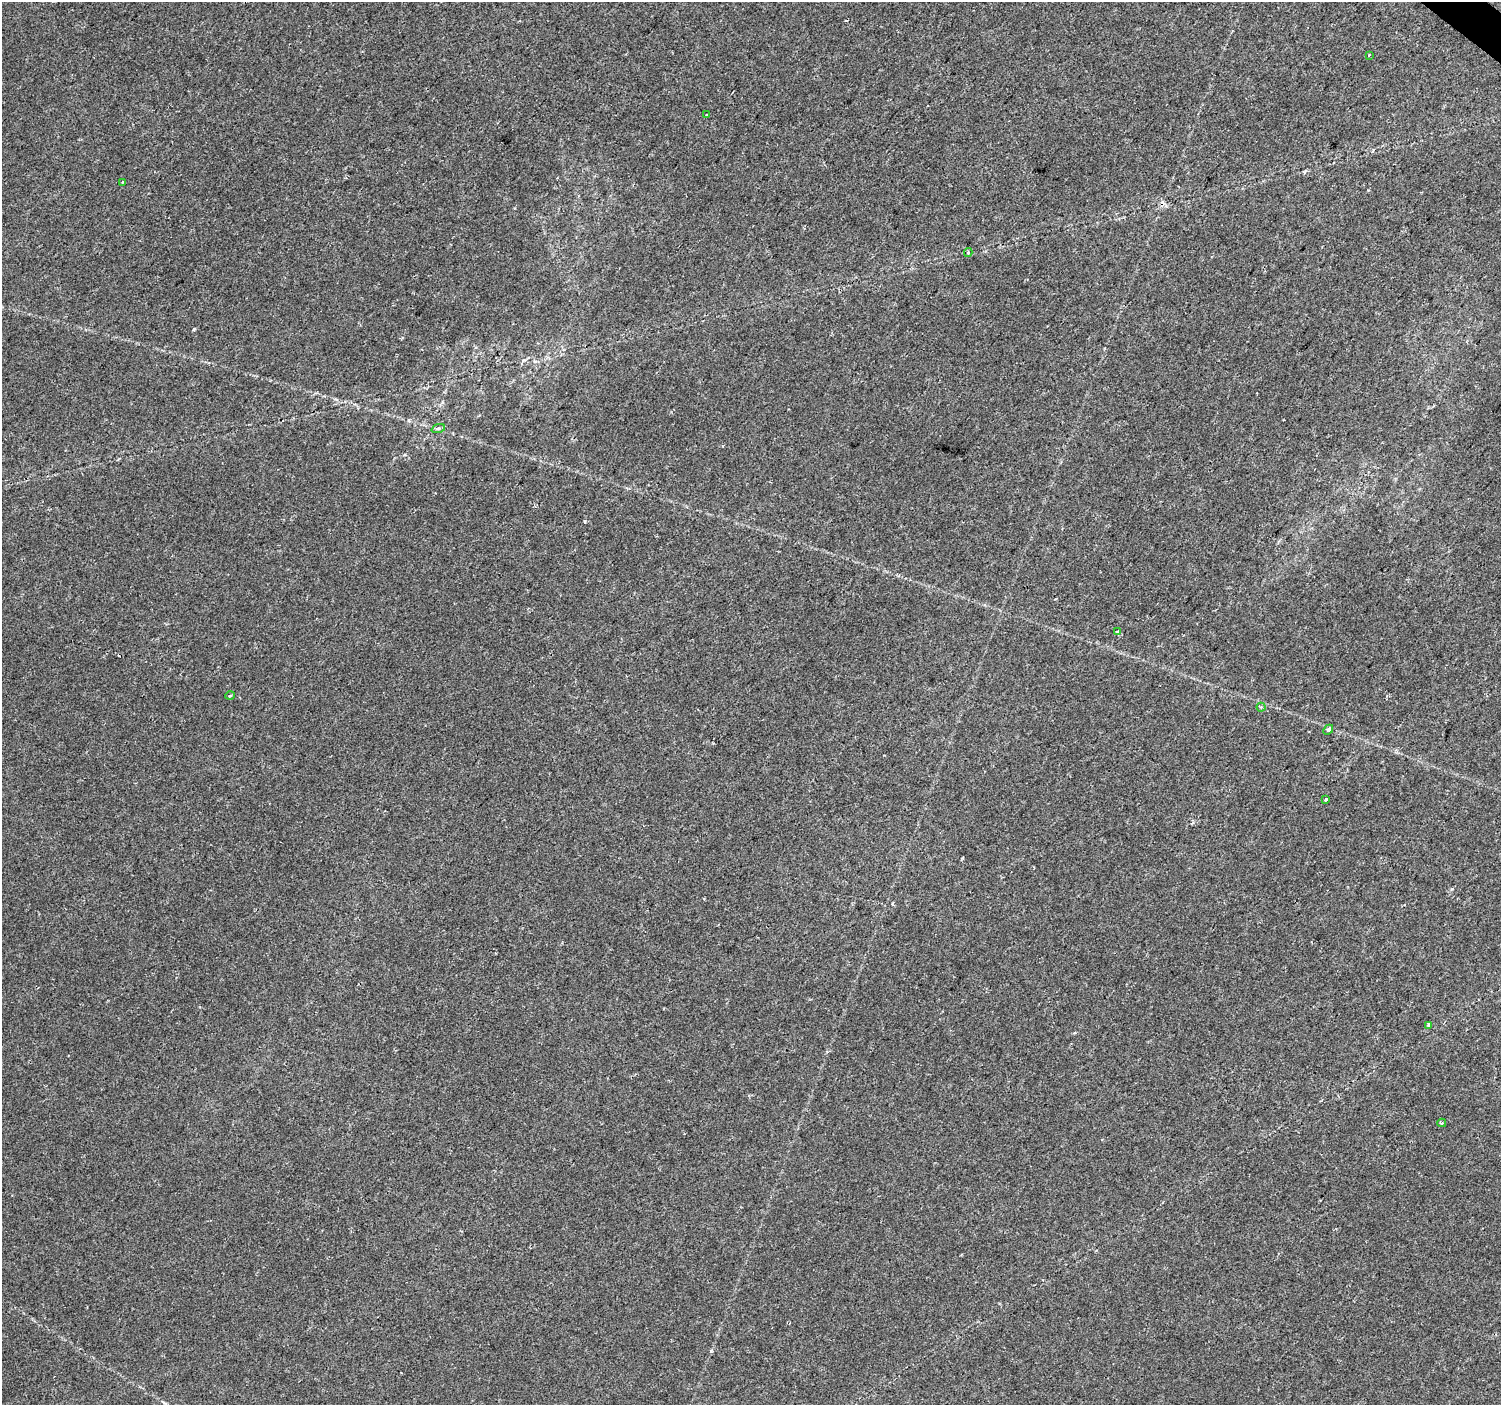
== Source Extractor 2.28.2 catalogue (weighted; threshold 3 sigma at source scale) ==
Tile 10 of 4 x 4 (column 2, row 3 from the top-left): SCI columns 1505-3003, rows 1644-3046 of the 6000 x 6025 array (HDU 1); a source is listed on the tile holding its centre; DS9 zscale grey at full resolution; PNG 1503 x 1407 px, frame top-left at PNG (2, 2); each listed source drawn as its Kron ellipse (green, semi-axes under 4 px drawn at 4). Shown black and unused: <1% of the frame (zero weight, under 2 of 3 exposures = <1% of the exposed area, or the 3 px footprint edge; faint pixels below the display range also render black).
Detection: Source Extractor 2.28.2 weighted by HDU 2 'WHT'; one run over the whole footprint, this tile lists its part. Background 0.0239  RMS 0.0033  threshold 0.0147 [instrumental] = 3 sigma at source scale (4.5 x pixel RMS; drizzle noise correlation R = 1.50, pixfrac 1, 0.0396/0.0396 arcsec/px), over >= 5 px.
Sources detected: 15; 3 cosmic-ray / hot-pixel residue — neither listed nor drawn; the other 12 listed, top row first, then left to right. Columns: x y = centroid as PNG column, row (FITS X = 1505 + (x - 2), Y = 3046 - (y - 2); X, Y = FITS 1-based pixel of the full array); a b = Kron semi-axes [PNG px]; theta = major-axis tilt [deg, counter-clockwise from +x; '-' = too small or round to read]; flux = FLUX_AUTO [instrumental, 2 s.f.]
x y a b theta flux
1369 55 3 3 - 0.68
707 115 4 2 - 0.22
123 182 3 3 - 0.51
968 252 4 4 - 0.45
438 429 7 4 20 0.57
1118 632 4 3 - 1.8
230 696 4 3 - 0.32
1261 707 4 4 - 0.61
1328 730 5 4 - 1.4
1326 799 4 3 - 0.89
1428 1025 4 3 - 2.2
1442 1123 4 3 - 0.47
Unlisted compact peaks at least as high as the median listed source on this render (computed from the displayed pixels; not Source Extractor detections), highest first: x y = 194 329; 711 1351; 585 521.